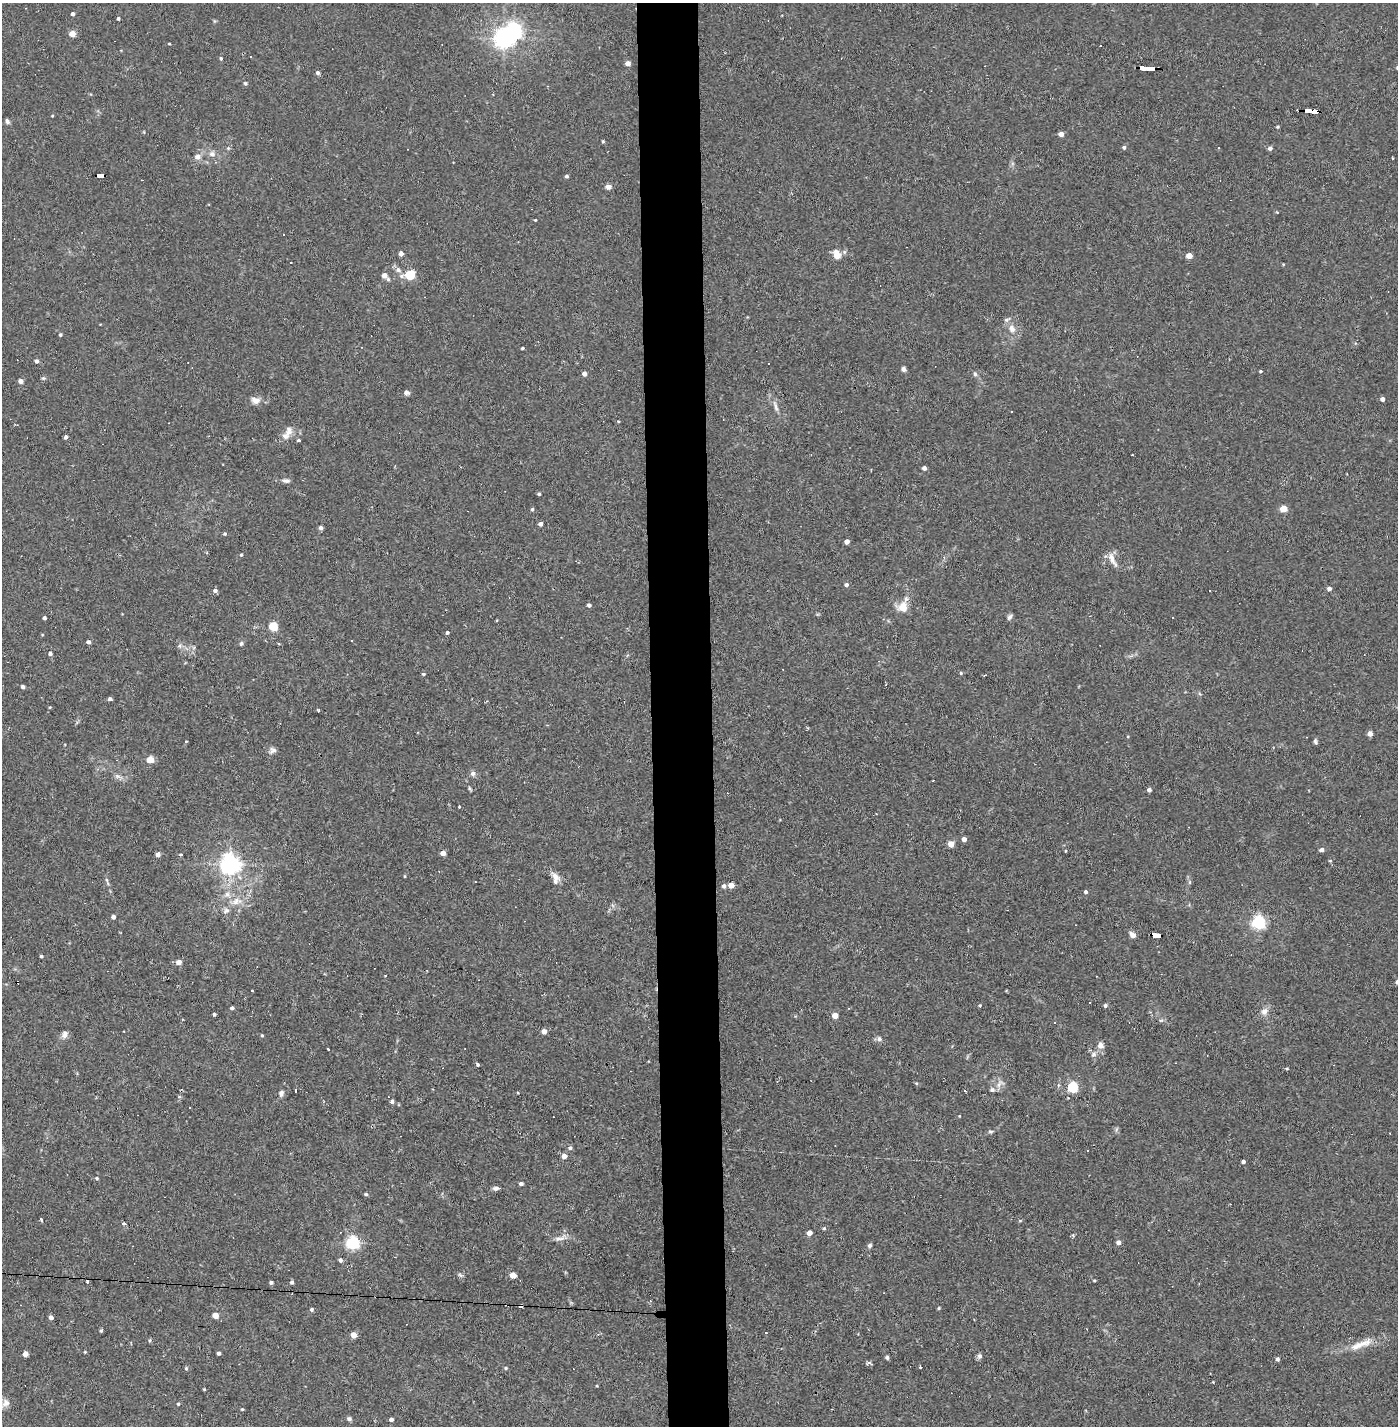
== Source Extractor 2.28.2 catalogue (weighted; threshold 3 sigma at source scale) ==
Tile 5 of 3 x 3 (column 2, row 2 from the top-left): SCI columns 1452-2847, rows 1425-2848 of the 4297 x 4272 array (HDU 1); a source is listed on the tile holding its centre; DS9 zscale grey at full resolution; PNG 1400 x 1428 px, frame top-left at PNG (2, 3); no overlay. Shown black and unused: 4% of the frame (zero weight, under 2 of 3 exposures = <1% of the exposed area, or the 3 px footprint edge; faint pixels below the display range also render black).
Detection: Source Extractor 2.28.2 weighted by HDU 2 'WHT'; one run over the whole footprint, this tile lists its part. Background 0.0582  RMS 0.0052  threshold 0.0234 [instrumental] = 3 sigma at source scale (4.5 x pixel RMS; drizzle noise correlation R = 1.50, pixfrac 1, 0.05/0.05 arcsec/px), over >= 5 px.
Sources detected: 219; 1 inside a brighter object's white glare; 17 cosmic-ray / hot-pixel residue — not listed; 6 inside a brighter listed object's ellipse — not listed separately; the other 195 listed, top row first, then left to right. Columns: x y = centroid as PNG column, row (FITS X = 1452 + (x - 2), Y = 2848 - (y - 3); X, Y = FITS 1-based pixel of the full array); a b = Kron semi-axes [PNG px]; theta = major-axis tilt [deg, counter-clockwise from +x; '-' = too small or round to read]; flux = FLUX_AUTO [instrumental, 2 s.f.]
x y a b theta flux
73 14 3 3 - 1.5
118 18 3 3 - 1
72 34 4 4 - 8.6
503 38 7 6 - 220
169 44 4 2 - 0.43
1100 46 3 2 - 0.62
221 58 4 4 - 0.76
628 63 4 4 - 3.6
1146 68 14 3 -2 170
318 73 4 4 - 1.5
245 83 5 5 - 0.69
1311 111 13 4 -4 130
52 116 4 3 - 0.39
7 121 6 4 -64 1.2
1278 127 4 3 - 0.67
1061 134 4 4 - 3.7
603 141 4 3 - 0.61
1124 147 4 4 - 1
228 148 4 4 - 0.62
1270 148 4 4 - 1.9
212 154 8 7 - 2.3
197 157 7 7 - 2.3
100 175 7 4 -2 45
566 176 3 3 - 1.1
608 187 4 4 - 4.9
535 220 3 2 - 0.46
401 254 4 4 - 2.8
837 255 9 7 -68 6.5
1189 255 4 4 - 6.4
398 270 9 6 -12 1.8
384 275 5 4 - 3.7
410 275 6 5 - 29
388 279 6 4 -37 0.82
1012 329 11 8 -69 3.4
60 335 4 4 - 0.68
522 348 3 3 - 0.74
36 361 4 4 - 1.6
769 363 3 2 - 0.4
904 369 6 5 - 1.4
1260 371 3 3 - 0.66
584 374 4 4 - 2.4
975 374 6 5 - 0.94
43 378 6 5 - 0.79
21 381 4 4 - 2.5
406 393 7 5 -18 1.5
1382 399 4 4 - 2.1
255 400 13 9 -12 3.4
775 406 17 5 -70 2.4
1012 411 3 2 - 0.4
618 421 3 3 - 0.41
288 431 14 10 78 3.4
66 437 4 3 - 1.5
298 440 4 3 - 1.2
924 468 4 4 - 1.9
286 481 11 6 -3 1.7
539 494 4 3 - 0.84
532 509 4 4 - 0.89
1283 509 5 4 - 10
540 524 4 4 - 2.1
321 528 4 4 - 1.6
225 534 4 4 - 0.69
847 541 4 4 - 2.6
241 555 4 3 - 0.54
944 557 5 4 - 0.69
1112 559 19 7 -70 3.8
846 585 5 4 - 1.3
1329 588 4 4 - 1.9
215 590 4 4 - 1.7
589 605 4 4 - 1.4
903 607 13 11 63 6.7
1010 617 9 4 52 1.2
1173 617 3 2 - 0.33
44 618 3 3 - 1.2
273 626 5 5 - 25
447 633 4 3 - 0.91
88 642 4 4 - 1.5
241 644 6 5 - 0.9
180 646 7 5 71 1.3
50 654 4 4 - 1.3
961 673 4 4 - 0.59
423 674 4 3 - 0.75
985 675 5 2 - 0.45
23 687 4 4 - 1.3
110 699 4 4 - 1.4
318 710 5 3 - 0.53
1370 734 4 4 - 3.5
186 741 4 2 - 0.39
1315 741 7 4 -79 1
272 750 10 7 32 1.8
150 759 5 4 - 10
473 773 7 6 - 1.7
117 776 8 5 -11 1.5
933 780 3 2 - 0.32
469 788 6 4 -71 0.68
1149 790 4 4 - 2
459 807 3 3 - 0.57
964 839 4 4 - 3
951 844 5 4 - 5.6
1322 850 5 4 - 1.9
1065 851 3 3 - 0.48
443 853 4 4 - 3.7
158 855 4 4 - 2.8
181 855 3 3 - 1.3
230 864 7 7 - 300
405 876 5 3 - 0.39
555 876 16 7 -53 3.4
107 880 9 4 -82 1
1190 882 6 4 90 0.77
731 885 4 4 - 5.3
724 886 5 5 - 1.5
1086 892 4 4 - 1.1
236 901 16 10 10 5.7
226 911 9 7 27 1.9
113 917 4 4 - 1.5
1258 922 6 5 - 110
1132 935 9 6 -41 2.3
1157 935 9 4 -6 180
41 956 3 3 - 0.87
179 962 5 5 - 2.9
385 976 3 2 - 0.76
18 982 4 3 - 2.6
252 991 3 2 - 0.81
980 1005 4 3 - 0.45
1105 1005 4 4 - 1
232 1008 4 3 - 1.1
1264 1011 9 8 - 3.1
214 1014 3 3 - 0.95
835 1015 4 4 - 5.8
1161 1020 6 4 1 0.8
544 1031 4 4 - 3.5
65 1034 10 7 59 2.2
262 1035 4 4 - 0.48
879 1039 7 6 - 1.4
1100 1045 9 8 - 2.4
328 1049 3 3 - 8.2
1093 1054 9 6 40 1.6
477 1064 4 3 - 1.4
1287 1068 5 3 - 0.53
916 1083 5 4 - 0.54
1000 1084 14 8 46 3.1
1058 1085 6 4 -73 0.68
1072 1087 5 5 - 45
295 1091 3 3 - 6.2
281 1093 9 6 71 1.6
392 1101 6 4 90 1.3
189 1107 3 3 - 2.3
990 1131 8 4 0 0.76
570 1148 5 5 - 1.1
564 1156 5 4 - 3.4
1243 1162 4 3 - 1.6
97 1178 5 4 - 0.59
521 1184 4 4 - 1.4
496 1188 8 5 7 1.5
366 1194 4 4 - 0.77
41 1220 4 3 - 1.2
1020 1221 5 3 - 0.49
124 1224 4 3 - 5
824 1228 4 4 - 0.61
809 1233 4 4 - 4.2
1073 1235 5 3 - 0.64
560 1238 18 7 16 3.2
1118 1242 5 4 - 2.6
352 1243 6 5 - 92
870 1245 6 5 - 1.1
340 1260 4 4 - 1.5
460 1275 7 4 -19 0.9
513 1275 5 4 - 6.3
1094 1280 4 3 - 0.5
292 1282 4 4 - 1.1
271 1283 4 4 - 1.1
939 1308 5 3 - 0.47
312 1309 4 4 - 1
215 1315 5 4 - 6.2
51 1317 4 4 - 1.7
101 1331 4 3 - 0.78
766 1333 3 2 - 0.26
353 1335 4 4 - 6.1
150 1340 5 4 - 0.67
1359 1345 33 9 22 8.4
85 1352 4 3 - 0.49
219 1353 4 3 - 1.3
25 1354 4 4 - 4.6
979 1356 7 6 - 1.3
887 1357 5 4 - 0.87
1277 1359 4 4 - 1.4
868 1363 5 4 - 1.4
920 1367 3 3 - 0.9
186 1368 5 5 - 0.62
506 1368 4 4 - 0.64
204 1389 3 3 - 0.47
6 1403 12 10 35 3.2
178 1404 4 4 - 0.63
242 1409 4 3 - 0.54
349 1419 6 5 - 1.1
391 1419 4 4 - 1.7
Overlapping masked pixels (flux is a lower limit): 5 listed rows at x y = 1146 68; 1311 111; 100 175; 1157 935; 18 982